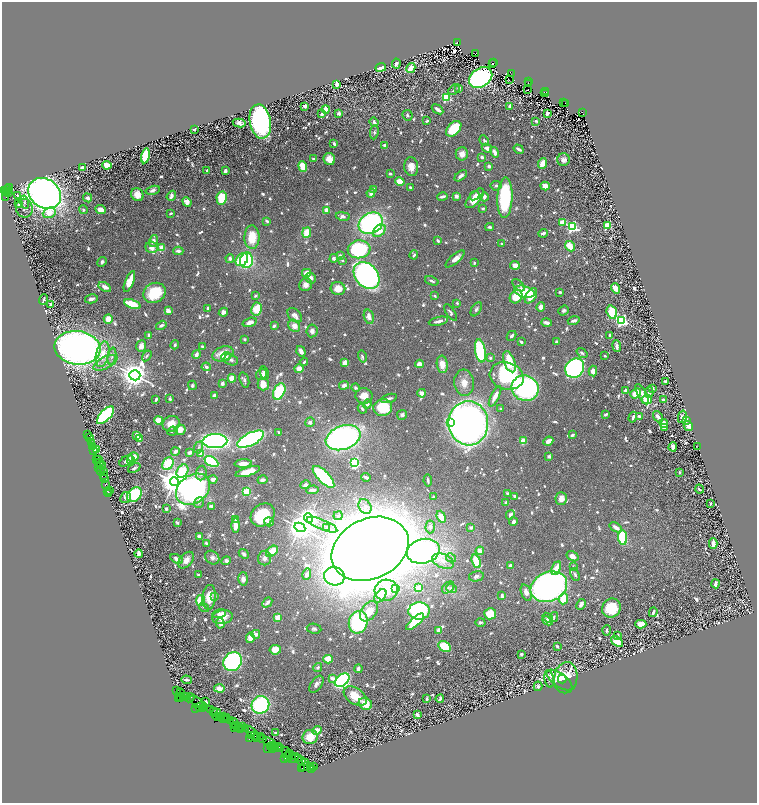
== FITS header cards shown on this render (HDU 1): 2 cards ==
NAXIS1  =                 1509
NAXIS2  =                 1601

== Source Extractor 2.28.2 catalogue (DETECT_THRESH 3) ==
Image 1509 x 1601 px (HDU 1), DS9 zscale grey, zoomed out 1/2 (1 PNG px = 2 x 2 image px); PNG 759 x 805 px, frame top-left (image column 1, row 1600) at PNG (2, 2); each listed source drawn as its Kron ellipse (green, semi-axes under 4 px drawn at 4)
Background 2.14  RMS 0.018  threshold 0.0529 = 3 sigma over >= 5 px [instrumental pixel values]
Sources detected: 1241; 102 cannot appear on this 1/2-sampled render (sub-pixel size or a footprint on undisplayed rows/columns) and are neither listed nor drawn; of the other 1139, the 500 brightest by FLUX_AUTO listed and drawn (639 fainter detections omitted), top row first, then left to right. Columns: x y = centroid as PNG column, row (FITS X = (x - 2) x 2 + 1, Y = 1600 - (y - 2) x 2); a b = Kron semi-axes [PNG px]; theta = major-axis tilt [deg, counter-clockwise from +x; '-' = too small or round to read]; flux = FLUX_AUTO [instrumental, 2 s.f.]
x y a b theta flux
457 42 3 1 - 300
475 53 4 3 - 760
493 62 3 1 - 540
396 63 5 3 - 14
492 63 3 1 - 200
381 67 5 3 - 80
411 68 5 3 - 85
511 73 3 2 - 520
481 77 12 9 34 2100
509 79 2 1 - 7.5
528 81 2 1 - 150
529 83 3 2 - 660
337 84 3 3 - 37
459 88 4 3 - 11
454 89 6 3 36 8.2
527 89 2 1 - 9.8
546 91 2 1 - 260
544 92 2 1 - 320
546 93 3 1 - 160
446 97 3 3 - 380
563 102 3 1 - 290
565 103 3 1 - 670
305 106 3 3 - 15
510 106 2 2 - 38
326 109 4 4 - 28
438 109 6 3 -34 23
582 112 3 2 - 860
322 113 3 3 - 15
339 113 3 3 - 14
547 113 3 3 - 19
407 115 5 5 - 9.1
427 120 4 3 - 7.3
260 121 17 10 -80 1000
536 121 4 2 - 7.6
374 122 5 3 - 13
239 123 6 4 -13 17
454 128 9 6 46 170
194 129 3 2 - 7.4
374 132 7 4 81 9.2
484 140 5 3 - 7.3
334 143 3 2 - 11
385 145 4 2 - 16
487 148 5 4 - 16
519 149 5 2 - 16
495 152 5 3 - 37
462 153 6 6 - 26
145 155 8 4 77 230
482 157 3 2 - 18
314 158 3 2 - 15
329 159 6 5 - 41
564 159 6 6 - 20
542 163 5 3 - 48
107 165 4 4 - 80
303 166 5 3 - 130
411 166 9 7 -82 38
489 166 3 3 - 14
83 167 3 2 - 86
207 170 3 2 - 7.5
225 170 4 3 - 13
390 173 3 2 - 9.7
461 175 7 3 40 15
400 181 5 4 - 69
496 185 5 5 - 8.7
545 186 4 4 - 40
10 187 3 2 - 250
410 187 2 2 - 7.3
8 189 5 2 - 1700
374 189 3 3 - 14
5 190 3 2 - 530
153 190 7 4 14 17
6 192 2 2 - 920
9 192 2 1 - 200
45 193 17 14 -36 3000
371 193 4 4 - 18
137 194 7 6 - 33
17 195 2 2 - 10
171 195 5 4 - 22
474 195 5 3 - 13
442 196 5 2 - 17
456 196 3 3 - 26
484 196 4 3 - 14
6 197 2 2 - 1500
88 197 5 3 - 12
222 197 6 5 - 130
505 197 20 7 88 360
475 198 12 5 49 69
187 201 5 4 - 32
24 202 7 4 -79 8.4
19 203 2 2 - 16
24 208 9 8 - 14
483 208 3 2 - 8.7
83 209 4 4 - 8.3
100 209 6 4 -24 40
327 210 3 3 - 42
49 212 6 5 - 40
171 213 3 2 - 7.9
343 216 7 4 -9 14
267 221 3 2 - 7.5
562 222 4 3 - 44
371 223 13 10 29 850
607 225 3 3 - 260
490 226 4 2 - 13
572 226 4 3 - 700
379 230 7 5 45 65
307 232 5 4 - 73
543 233 5 3 - 12
252 237 11 7 89 100
153 240 6 4 73 19
438 240 4 2 - 9.5
501 243 3 2 - 8.3
570 246 5 4 - 78
152 247 6 5 - 26
162 247 3 3 - 110
359 249 11 9 6 430
178 250 5 3 - 15
414 254 4 3 - 8.3
340 255 4 3 - 18
230 258 4 4 - 12
334 258 4 3 - 25
455 258 12 4 41 26
242 259 7 5 50 130
246 260 8 6 83 420
342 260 3 2 - 7.3
102 261 5 4 - 11
474 262 3 2 - 7.4
515 265 5 4 - 38
306 273 4 4 - 41
367 275 15 11 -49 2200
311 277 6 5 - 17
432 280 7 3 -21 9.2
129 281 11 3 68 94
306 284 7 6 - 27
518 285 7 4 -44 8.6
105 286 7 4 -30 27
338 288 7 6 - 46
615 288 5 3 - 51
524 291 10 5 -15 130
154 292 12 9 29 180
560 292 2 2 - 7.7
256 295 3 2 - 7.2
435 295 3 2 - 7.3
531 295 8 5 57 86
516 296 7 6 - 88
91 298 7 3 14 15
44 299 5 2 - 11
457 302 2 2 - 23
51 304 3 3 - 10
132 304 9 4 -21 130
541 306 5 4 - 23
208 308 4 3 - 9.8
257 309 6 5 - 98
476 309 8 4 57 9.2
168 310 3 3 - 30
563 310 5 4 - 9
223 312 5 4 - 15
450 312 9 3 -56 10
612 312 7 5 -72 120
295 315 8 5 -45 24
369 316 7 5 -75 35
108 318 5 4 - 49
574 320 6 3 15 13
621 320 3 3 - 1000
438 321 10 3 12 21
250 322 7 4 17 26
547 322 5 3 - 17
161 325 5 3 - 17
274 325 3 2 - 11
294 325 6 5 - 35
312 330 6 5 - 19
149 335 4 3 - 11
511 335 5 3 - 12
610 335 3 2 - 11
244 339 3 2 - 9.3
521 341 3 2 - 12
556 341 3 2 - 14
175 344 4 3 - 7.4
141 345 6 4 72 21
202 346 2 2 - 20
617 346 6 4 -81 15
78 347 23 16 -7 2500
480 350 12 5 -81 350
301 351 5 3 - 26
582 352 6 3 -39 9
223 353 11 7 19 78
102 354 13 6 77 58
196 354 4 3 - 23
147 355 6 3 57 8.6
605 355 3 2 - 7.6
112 356 8 4 80 10
226 356 5 4 - 11
362 356 6 3 -75 7.7
490 357 4 3 - 7.4
231 359 7 5 -21 13
304 361 4 2 - 8.9
509 361 11 5 -69 160
105 362 13 5 27 22
345 362 4 3 - 39
419 363 4 4 - 27
442 364 8 5 -83 50
206 366 4 3 - 15
299 368 4 4 - 37
575 368 10 9 - 1000
593 371 5 4 - 31
264 373 7 3 -75 11
261 374 6 5 - 16
135 375 5 5 - 6500
507 375 17 13 -16 270
232 378 4 3 - 53
244 379 8 4 -73 9.6
665 381 4 2 - 8.9
464 382 13 10 -83 39
222 383 3 3 - 18
263 384 6 5 - 50
192 385 5 4 - 9.2
344 385 5 4 - 16
355 387 4 4 - 7.9
525 388 14 12 -26 1100
653 388 3 3 - 10
625 390 3 3 - 11
279 391 8 5 66 230
649 392 5 3 - 17
422 393 4 3 - 22
636 393 6 4 40 66
642 393 11 4 -61 34
214 395 4 3 - 13
364 395 8 7 - 44
495 396 11 3 64 46
170 398 3 3 - 8.2
389 398 8 3 16 14
156 399 3 2 - 14
647 399 5 5 - 71
663 399 3 2 - 12
367 404 5 4 - 13
383 407 9 8 - 170
362 408 5 3 - 8.2
501 408 2 2 - 13
402 414 5 5 - 12
605 414 3 2 - 11
105 415 11 5 47 770
639 416 4 3 - 14
658 416 6 3 -53 26
682 416 6 3 77 37
633 417 5 3 - 13
158 420 4 3 - 89
686 420 3 3 - 31
310 422 5 5 - 15
451 422 3 3 - 230
171 423 9 7 29 61
468 423 22 20 -85 3300
664 423 4 3 - 38
688 425 5 4 - 27
664 427 3 2 - 9.7
180 429 5 5 - 36
172 430 5 3 - 7.6
278 432 2 2 - 8.2
87 434 2 1 - 30
572 434 4 2 - 11
137 435 4 3 - 45
89 437 4 2 - 300
343 437 18 12 20 1200
140 438 2 2 - 80
251 439 15 6 27 1300
523 440 4 3 - 57
215 441 12 7 1 1800
548 441 5 3 - 38
91 442 3 2 - 410
92 446 3 1 - 420
673 446 4 3 - 40
697 446 2 1 - 7.9
199 447 6 3 69 7.9
96 449 2 1 - 420
94 450 3 2 - 670
175 451 4 3 - 21
190 452 4 3 - 18
201 453 3 3 - 100
549 456 2 2 - 38
133 457 5 4 - 61
96 459 3 1 - 390
98 459 3 2 - 430
131 459 4 2 - 22
126 460 7 4 32 15
211 461 7 4 -29 320
99 462 4 3 - 560
355 462 4 3 - 660
168 463 7 5 58 160
243 463 8 3 3 40
101 464 2 2 - 700
99 467 3 1 - 530
134 467 6 3 25 8.9
100 470 3 2 - 580
103 471 3 2 - 360
182 471 7 5 57 200
248 471 12 4 17 59
680 472 3 2 - 8.9
201 473 7 5 81 15
103 475 3 2 - 860
323 476 14 5 -46 520
366 477 4 2 - 21
105 478 2 1 - 100
213 479 4 3 - 24
262 479 5 3 - 15
428 480 6 2 -81 7.9
174 481 4 4 - 7100
106 484 3 2 - 320
306 484 5 3 - 15
193 489 18 14 35 2000
313 489 6 3 4 20
699 489 5 2 - 8.7
109 490 2 1 - 140
107 491 3 2 - 320
247 491 4 3 - 110
108 493 2 2 - 130
507 493 3 3 - 7.9
134 494 8 6 44 240
434 496 3 2 - 9
514 496 3 3 - 7.9
126 497 6 5 - 16
561 498 6 5 - 34
199 502 6 4 52 8.9
506 502 3 2 - 17
710 503 3 2 - 9
212 506 3 2 - 12
365 506 8 6 -56 16
166 508 3 2 - 10
263 514 13 10 38 200
510 514 5 3 - 20
338 515 4 4 - 10
441 516 6 4 -68 50
309 517 5 4 - 3000
236 519 4 2 - 31
269 521 5 3 - 16
513 521 4 4 - 14
177 522 3 2 - 10
322 524 16 5 -22 31
235 525 7 3 89 40
430 526 6 5 - 18
300 527 5 4 - 5800
326 527 4 4 - 11
471 527 3 2 - 27
616 527 7 3 -33 27
200 536 3 3 - 26
623 537 7 4 -84 230
206 543 3 2 - 9.9
713 543 5 3 - 42
370 548 40 30 25 20000
480 550 4 3 - 43
272 551 7 4 38 94
423 551 17 12 14 1400
139 553 4 3 - 19
244 553 5 4 - 12
573 556 6 4 -31 25
212 557 8 6 -38 17
451 557 5 4 - 7.4
177 558 6 3 -29 30
265 558 7 6 - 18
186 560 9 6 50 29
226 560 5 4 - 12
443 561 11 7 -21 27
476 561 7 4 -70 110
510 565 4 2 - 13
573 566 4 3 - 7.5
556 568 7 3 63 57
198 574 2 2 - 16
307 574 6 4 74 17
575 574 7 4 -68 13
334 576 10 9 - 730
476 576 7 5 13 13
243 578 6 5 - 24
716 583 4 3 - 18
549 586 19 14 23 1800
418 587 3 3 - 160
448 587 7 5 43 9.3
395 588 3 3 - 150
451 588 5 4 - 19
386 590 11 10 - 100
526 592 8 5 -70 26
380 595 7 5 52 41
502 595 3 2 - 13
214 596 4 3 - 7.3
209 597 12 7 85 64
563 598 5 5 - 110
200 600 5 4 - 99
267 602 5 3 - 14
581 604 6 3 63 22
204 607 5 3 - 7.6
611 607 10 9 - 130
369 611 11 7 53 62
419 611 11 8 6 590
653 612 5 2 - 13
219 613 7 3 14 33
490 613 6 5 - 110
222 617 10 7 9 50
278 617 3 3 - 82
548 617 6 4 -40 7.7
554 617 5 3 - 7.5
547 620 5 4 - 18
415 621 11 4 41 180
358 622 11 9 77 530
480 622 5 3 - 8.7
220 623 5 4 - 24
641 624 5 4 - 65
314 628 7 5 -9 9.6
439 630 3 3 - 29
607 630 5 2 - 7.6
256 634 4 3 - 37
618 635 3 2 - 8.4
250 637 5 3 - 55
617 641 7 4 -39 64
445 646 7 5 -29 160
557 646 3 2 - 7.5
275 649 6 5 - 44
521 654 3 3 - 9
328 659 4 4 - 74
233 661 10 8 49 1100
318 667 5 4 - 9.8
358 668 4 3 - 15
566 677 15 11 80 100
332 678 3 2 - 38
562 678 4 2 - 46
186 679 5 2 - 7.3
549 679 8 4 -80 8.5
559 679 15 6 -35 89
342 680 8 5 40 1400
316 684 9 5 54 14
538 686 5 3 - 8.6
219 688 5 4 - 27
177 690 2 1 - 340
181 692 4 3 - 660
180 696 2 1 - 210
183 696 3 2 - 950
187 696 3 2 - 390
355 696 13 8 -35 90
189 697 5 2 - 400
178 698 2 1 - 100
180 698 2 1 - 90
427 698 3 2 - 15
440 698 4 3 - 9.8
197 701 8 2 -40 860
206 701 3 2 - 9.1
365 703 7 5 -29 71
260 704 9 8 - 460
200 706 6 3 13 1200
205 707 4 2 - 630
196 708 2 2 - 110
202 708 4 1 - 300
210 709 3 2 - 160
214 711 2 1 - 240
216 713 5 3 - 900
417 714 4 3 - 23
217 716 4 3 - 360
219 716 3 2 - 450
221 716 3 2 - 310
224 716 2 2 - 190
226 717 2 1 - 150
223 718 4 1 - 250
227 718 2 1 - 130
230 720 2 1 - 130
234 723 5 4 - 1200
237 725 3 2 - 660
243 726 3 1 - 320
234 727 3 2 - 300
239 727 4 1 - 300
240 728 3 2 - 260
245 728 2 1 - 110
317 730 5 4 - 40
252 732 9 2 -43 880
275 732 3 2 - 8
251 735 4 2 - 470
254 735 4 2 - 730
261 736 3 2 - 240
310 736 7 7 - 79
257 737 4 1 - 220
249 738 3 1 - 76
263 738 2 1 - 120
270 742 7 4 -32 1000
272 745 3 1 - 540
270 746 3 2 - 420
275 746 3 1 - 180
279 746 2 1 - 220
274 747 2 1 - 140
267 748 2 1 - 43
272 748 2 1 - 65
281 748 3 2 - 210
287 752 5 2 - 330
289 753 3 1 - 310
289 755 3 2 - 410
287 756 4 2 - 410
292 756 3 1 - 220
296 756 2 1 - 180
284 758 2 2 - 52
292 758 2 1 - 59
294 758 2 1 - 160
299 758 3 2 - 200
302 760 3 1 - 160
305 762 3 2 - 360
306 766 6 3 21 1100
310 766 3 2 - 400
314 766 3 1 - 210
302 768 3 1 - 170
312 768 2 1 - 160
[639 fainter detections neither listed nor drawn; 102 sub-pixel or undisplayed-footprint detections neither listed nor drawn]